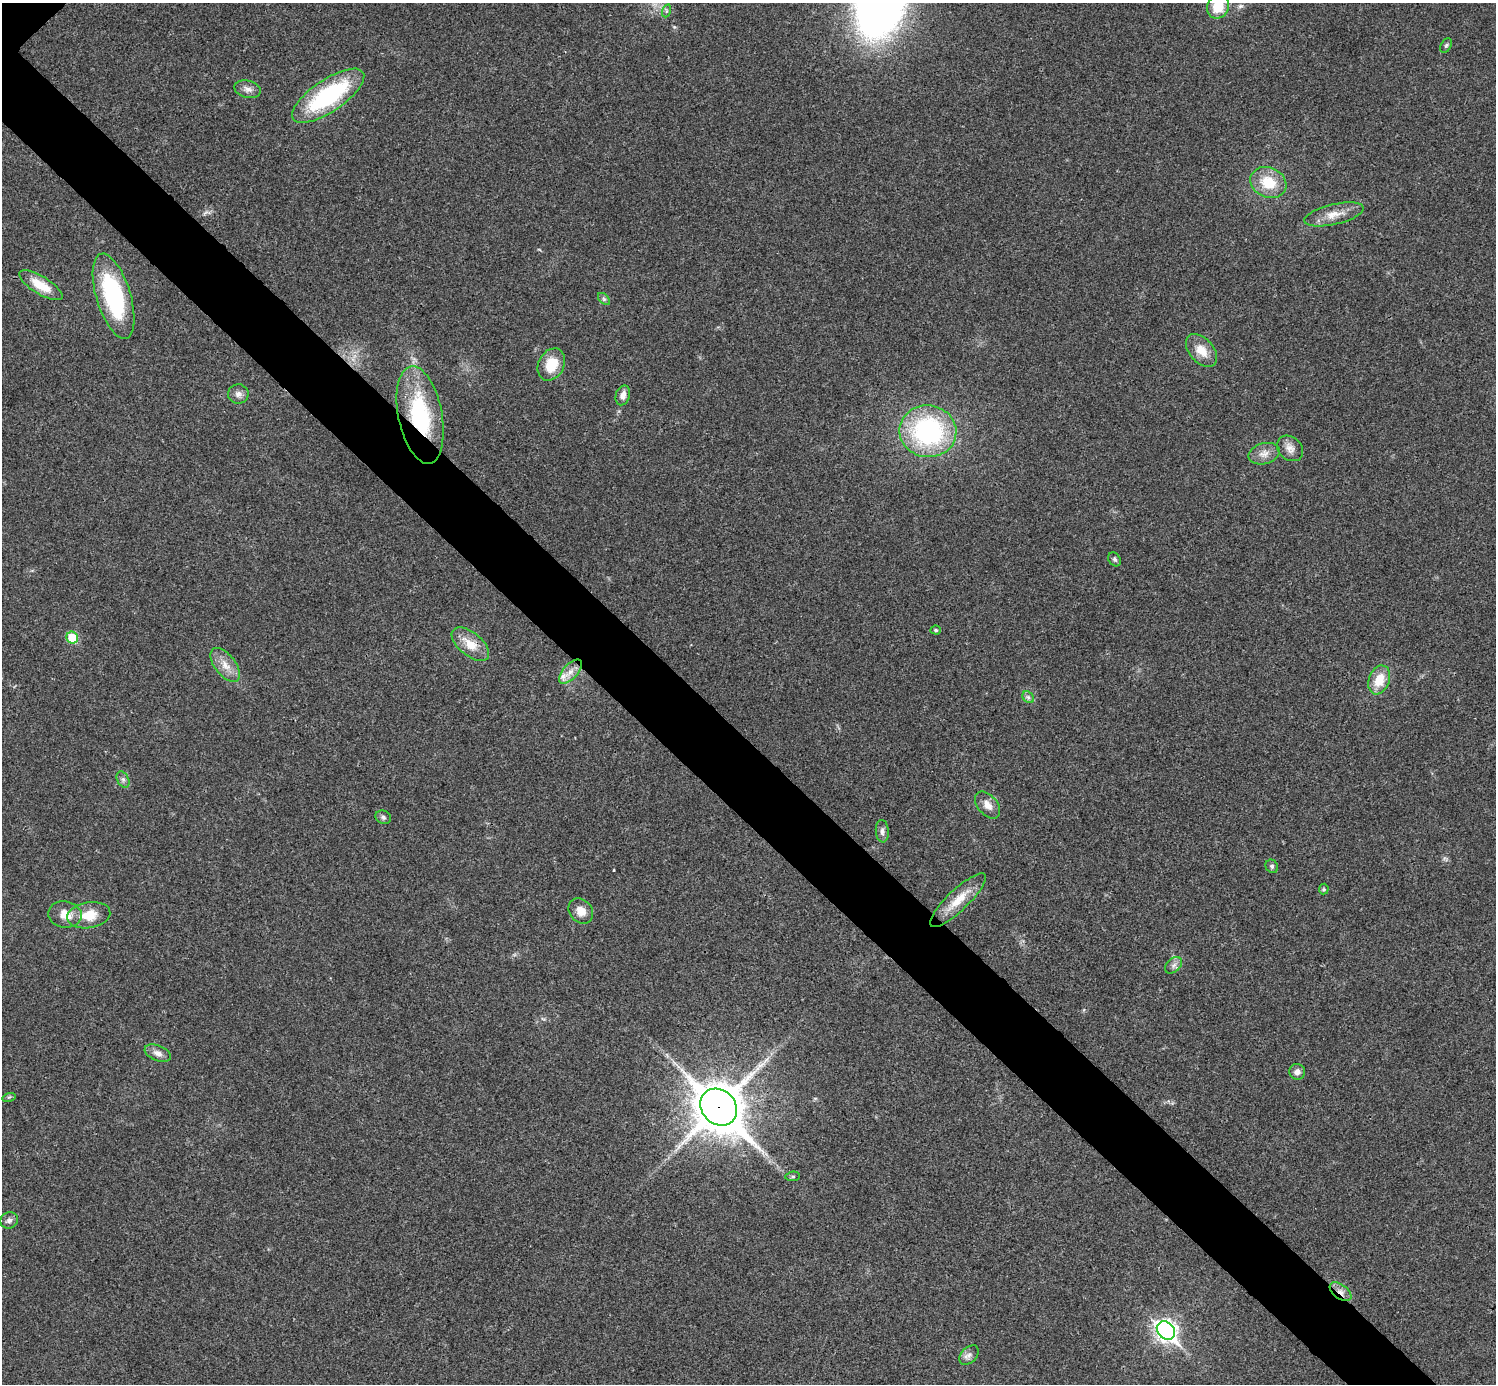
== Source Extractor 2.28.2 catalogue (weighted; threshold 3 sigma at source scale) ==
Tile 6 of 4 x 4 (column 2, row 2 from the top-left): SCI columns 1516-3009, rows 3071-4452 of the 5999 x 5999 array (HDU 1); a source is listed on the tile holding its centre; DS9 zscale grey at full resolution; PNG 1498 x 1386 px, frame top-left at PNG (2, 3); each listed source drawn as its Kron ellipse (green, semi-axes under 4 px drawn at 4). Shown black and unused: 6% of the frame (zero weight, under 3 of 4 exposures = <1% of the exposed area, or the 3 px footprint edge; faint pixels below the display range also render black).
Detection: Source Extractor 2.28.2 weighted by HDU 2 'WHT'; one run over the whole footprint, this tile lists its part. Background 0.0205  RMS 0.0041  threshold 0.0182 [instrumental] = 3 sigma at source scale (4.5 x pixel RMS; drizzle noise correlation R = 1.50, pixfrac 1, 0.05/0.05 arcsec/px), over >= 5 px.
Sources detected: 47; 1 inside a brighter listed object's ellipse — not listed separately; the other 46 listed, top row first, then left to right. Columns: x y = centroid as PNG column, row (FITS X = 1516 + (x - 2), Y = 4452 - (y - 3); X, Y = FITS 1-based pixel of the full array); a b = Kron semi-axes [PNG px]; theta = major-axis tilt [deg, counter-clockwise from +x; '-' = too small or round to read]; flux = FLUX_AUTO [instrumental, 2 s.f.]
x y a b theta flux
1218 6 13 10 68 11
666 11 6 4 72 0.68
1446 45 8 5 62 0.71
248 89 13 8 -15 2.3
328 96 42 16 34 46
1268 183 19 15 -24 12
1334 214 30 10 13 6.2
41 285 25 9 -31 8.8
114 296 44 17 -73 46
604 299 7 4 -45 0.8
1202 350 19 12 -48 6.4
551 364 17 12 62 10
238 394 10 9 - 2.1
623 395 10 7 73 2.6
420 415 49 22 -79 40
928 431 28 26 -8 63
1290 448 14 11 -42 3.2
1264 454 16 10 15 3.6
1115 559 7 5 -57 0.92
936 630 5 4 - 0.66
72 638 6 5 - 14
470 644 22 11 -39 7.5
225 665 20 10 -52 5.2
570 672 15 7 48 3.5
1379 680 15 10 69 8.4
1028 697 6 5 - 0.97
123 779 8 5 -63 1.3
987 805 15 9 -50 3.5
383 817 8 6 -27 1.1
882 831 11 6 -86 1.7
1272 866 7 6 - 0.95
1324 889 5 5 - 0.56
958 900 37 10 44 9.2
581 911 14 11 -50 4.4
65 914 17 13 -9 5.6
89 915 22 13 9 9.1
1173 965 10 6 41 1.6
158 1053 14 7 -22 2.6
1297 1072 8 8 - 2.2
9 1097 6 4 17 0.58
719 1107 20 17 -46 1600
793 1176 7 4 5 0.75
9 1220 9 8 - 1.5
1341 1292 12 7 -37 2.5
1166 1331 10 8 -47 210
969 1355 11 7 44 1.8
Overlapping masked pixels (flux is a lower limit): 3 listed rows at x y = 420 415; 719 1107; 1341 1292
Isophote crosses this tile's border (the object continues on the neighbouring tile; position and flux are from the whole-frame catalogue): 1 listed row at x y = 1218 6